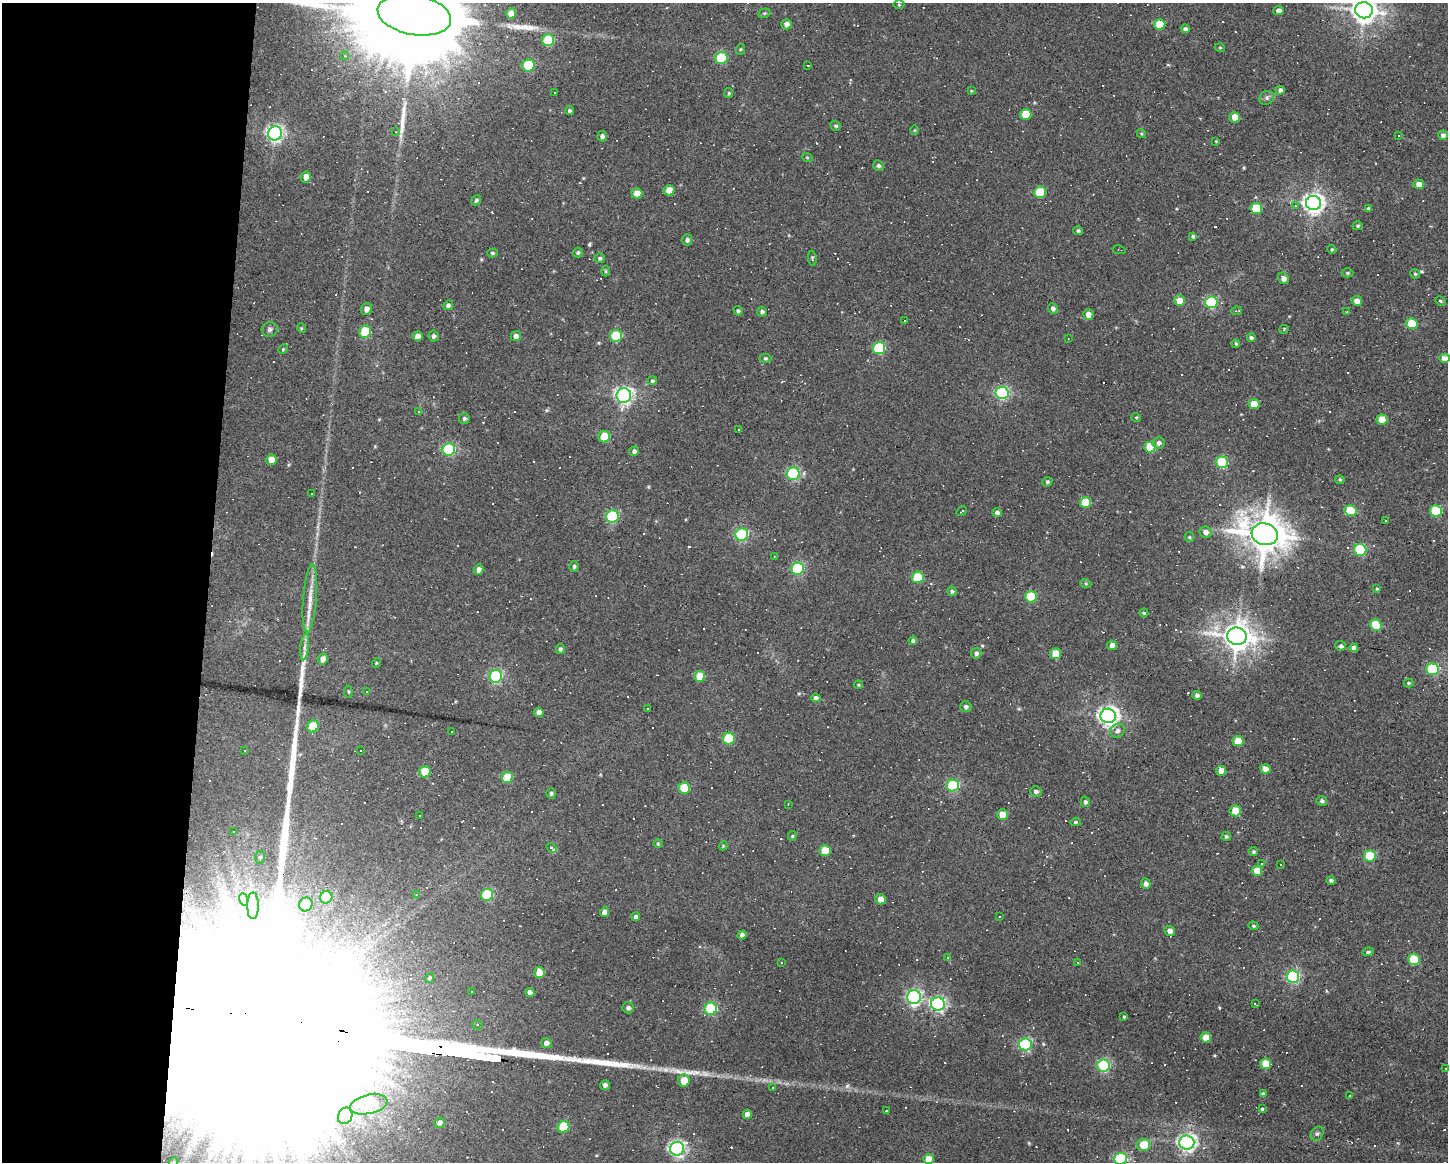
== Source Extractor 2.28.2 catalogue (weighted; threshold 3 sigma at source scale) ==
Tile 4 of 3 x 4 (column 1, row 2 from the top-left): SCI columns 107-1552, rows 2321-3480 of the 4664 x 4640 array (HDU 1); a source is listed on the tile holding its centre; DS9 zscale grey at full resolution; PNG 1450 x 1164 px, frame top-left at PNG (2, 3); each listed source drawn as its Kron ellipse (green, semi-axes under 4 px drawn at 4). Shown black and unused: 14% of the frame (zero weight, under 3 of 4 exposures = <1% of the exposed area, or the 3 px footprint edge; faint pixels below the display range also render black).
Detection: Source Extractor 2.28.2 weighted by HDU 2 'WHT'; one run over the whole footprint, this tile lists its part. Background 0.037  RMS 0.0064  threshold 0.0288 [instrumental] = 3 sigma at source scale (4.5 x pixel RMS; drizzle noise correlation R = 1.50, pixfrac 1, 0.05/0.05 arcsec/px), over >= 5 px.
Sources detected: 350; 2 inside a brighter object's white glare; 97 cosmic-ray / hot-pixel residue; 3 long thin detections or spike segments (spike, bleed or trail) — neither listed nor drawn; the other 248 listed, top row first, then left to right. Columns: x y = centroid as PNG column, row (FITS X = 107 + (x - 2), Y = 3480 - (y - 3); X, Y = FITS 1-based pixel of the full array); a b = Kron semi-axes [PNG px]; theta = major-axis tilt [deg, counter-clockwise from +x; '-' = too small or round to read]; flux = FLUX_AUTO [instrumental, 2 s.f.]
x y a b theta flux
899 5 5 3 - 0.61
1364 10 9 8 - 670
1278 11 5 4 - 2.8
511 13 5 5 - 5
764 13 6 4 20 0.89
414 15 37 20 -10 45000
786 24 5 5 - 3.6
1160 24 5 5 - 17
1185 29 4 4 - 1.8
548 40 6 6 - 39
1220 48 5 3 - 0.61
741 49 5 3 - 0.66
345 56 4 4 - 1.2
722 58 6 6 - 51
528 65 6 6 - 47
808 65 3 2 - 0.65
1280 90 4 4 - 2.3
971 91 4 3 - 0.49
555 92 3 2 - 0.43
729 93 5 4 - 0.76
1267 98 7 6 - 1.9
570 111 4 4 - 1.4
1026 114 6 5 - 18
1235 117 5 5 - 10
836 126 5 4 - 1.1
914 130 4 3 - 0.54
396 132 3 3 - 0.39
275 133 7 6 - 210
1141 133 5 3 - 0.72
1399 135 3 2 - 0.49
1443 135 5 4 - 2
602 136 5 4 - 1.8
1216 141 3 3 - 0.49
807 157 5 3 - 0.58
878 166 5 5 - 1.5
306 177 5 5 - 4.2
1419 184 5 4 - 4.7
669 190 5 5 - 8.4
1040 192 6 5 - 30
637 193 5 5 - 7.4
476 200 5 4 - 1.2
1313 203 7 7 - 400
1296 205 3 3 - 11
1256 208 6 5 - 31
1369 208 4 4 - 1.1
1358 226 5 4 - 0.93
1078 231 5 4 - 1.1
1193 236 4 4 - 1.3
687 240 5 5 - 1.5
1332 249 4 4 - 0.77
1119 250 6 2 -11 0.66
492 253 5 4 - 1.1
578 253 5 5 - 1.2
600 258 5 5 - 1.1
812 258 7 3 -81 0.84
605 271 5 3 - 0.73
1348 273 6 4 2 0.84
1415 274 5 4 - 0.86
1283 278 6 5 - 3.9
1180 301 5 5 - 8.6
1357 301 5 4 - 5.1
1440 301 5 4 - 0.9
1211 302 6 6 - 75
448 305 5 4 - 1.8
1053 308 5 5 - 2
366 309 6 5 - 3.5
738 311 4 4 - 1.1
1237 311 5 3 - 1.1
762 312 5 5 - 1.6
1347 312 4 2 - 0.4
1088 314 5 5 - 5.4
904 320 2 2 - 0.44
1412 324 6 5 - 22
301 328 5 3 - 0.58
270 329 8 7 - 1.9
1284 329 5 3 - 0.92
365 332 6 5 - 29
418 336 5 4 - 4.2
434 336 5 5 - 1.7
516 336 5 5 - 3.1
616 336 6 6 - 34
1251 337 4 4 - 1.3
1068 339 3 2 - 0.37
1236 344 4 3 - 0.83
879 348 6 6 - 58
283 349 5 4 - 0.7
765 358 6 4 1 0.92
1445 358 5 4 - 6.7
652 381 4 4 - 0.96
1002 393 6 6 - 110
624 395 7 7 - 240
1254 404 5 5 - 13
419 412 4 3 - 0.47
1136 417 5 3 - 0.57
464 418 5 5 - 1.2
1382 419 5 5 - 13
739 429 3 3 - 2
604 437 6 5 - 18
1158 443 6 5 - 2.2
1150 447 5 5 - 28
449 450 6 6 - 84
634 451 5 4 - 1.9
271 460 5 5 - 6.5
1222 462 6 5 - 54
793 474 6 6 - 83
1340 480 4 4 - 0.75
1047 482 5 4 - 1.1
311 493 3 3 - 2.7
1085 502 5 5 - 19
962 511 5 3 - 1.2
1351 511 6 5 - 29
1436 511 6 5 - 38
997 513 5 4 - 1.9
612 516 6 6 - 75
1386 520 3 3 - 1.2
1206 532 6 6 - 3.4
1265 534 13 11 -16 1800
742 535 6 6 - 85
1189 537 5 4 - 0.79
1360 550 6 6 - 56
774 557 3 2 - 0.42
574 566 5 4 - 1.3
798 568 6 6 - 71
479 570 5 5 - 3.6
918 577 6 5 - 31
1086 584 6 3 -20 0.81
1377 589 3 3 - 0.63
952 591 5 4 - 1.4
1031 597 6 5 - 32
310 598 34 7 85 9.3
1144 613 4 4 - 0.77
1376 625 6 5 - 25
1237 636 10 8 -7 910
913 641 4 4 - 1.5
1112 645 5 5 - 3.8
1341 646 5 5 - 1.6
305 647 13 4 84 2.6
1354 648 4 4 - 3.1
560 649 5 4 - 1.3
976 653 5 5 - 1.7
1056 654 5 5 - 14
323 659 5 5 - 4.2
376 663 5 3 - 0.49
1433 669 6 5 - 48
496 676 6 6 - 98
700 676 5 5 - 14
1409 683 5 4 - 0.82
858 685 5 3 - 0.84
367 691 3 2 - 1.1
348 692 6 3 -81 0.7
1197 695 4 4 - 2
816 698 5 4 - 2.4
966 707 5 5 - 1.9
648 709 3 2 - 0.45
539 712 5 4 - 3.1
1108 716 8 7 - 330
313 726 6 5 - 22
1118 731 7 6 - 2.4
452 732 3 2 - 0.89
729 739 6 6 - 36
1238 741 5 5 - 12
245 750 3 2 - 0.46
361 751 3 2 - 0.85
1265 769 5 4 - 7.7
1221 771 5 5 - 6.1
425 772 6 5 - 19
507 777 6 5 - 21
953 786 6 6 - 73
684 788 6 5 - 22
1036 791 6 5 - 1.8
551 793 5 4 - 1.1
1322 801 5 4 - 1.5
1085 802 5 4 - 1.6
788 804 2 2 - 0.35
1235 811 5 5 - 16
1003 815 5 5 - 12
420 816 2 2 - 0.58
1076 822 5 4 - 1.1
234 831 3 2 - 0.52
792 836 5 4 - 0.69
1226 836 4 4 - 1
658 843 4 4 - 0.67
723 846 4 3 - 0.54
551 848 5 3 - 13
825 851 5 5 - 17
1253 852 4 4 - 0.95
1370 856 6 5 - 34
260 857 6 5 - 1.3
1261 864 3 3 - 4.4
1281 865 3 3 - 1.3
1257 871 5 5 - 10
1331 880 4 4 - 1.2
1146 884 5 4 - 2.5
416 895 4 4 - 0.62
487 895 6 6 - 55
326 897 6 6 - 46
243 899 6 4 -70 1.3
880 899 5 5 - 5.2
306 904 7 6 - 9.8
253 906 13 5 90 3.4
604 912 5 4 - 4.5
636 917 4 4 - 1.6
999 917 3 2 - 0.73
1253 926 5 4 - 0.78
1170 931 5 5 - 3.2
742 935 4 4 - 2.4
1368 952 6 4 8 1.1
948 957 3 3 - 2.7
1414 959 6 5 - 33
781 962 2 2 - 0.5
1078 962 3 3 - 0.52
539 973 5 5 - 9.7
1293 977 6 6 - 100
429 978 5 4 - 0.99
471 991 3 2 - 1.1
530 992 4 4 - 3.4
914 997 7 7 - 160
1255 1003 4 2 - 0.95
938 1004 7 6 - 160
628 1008 6 5 - 1.9
711 1009 6 6 - 66
1124 1017 3 3 - 0.79
478 1025 5 4 - 1.6
1206 1037 5 5 - 8.3
546 1043 5 5 - 3.4
1025 1044 6 6 - 98
1266 1064 5 5 - 18
1104 1065 6 6 - 100
1446 1068 2 2 - 0.69
684 1081 6 6 - 12
605 1085 5 5 - 2.2
772 1087 3 2 - 0.71
1263 1094 4 3 - 1.4
1349 1096 3 2 - 0.7
369 1104 19 9 13 8.7
1262 1109 4 4 - 0.9
886 1111 3 3 - 2.9
747 1114 5 4 - 3.9
345 1116 8 7 - 3.4
440 1123 5 5 - 2.9
564 1127 6 5 - 36
1317 1134 7 6 - 1.4
1187 1143 7 7 - 270
1143 1145 7 6 - 12
677 1149 7 7 - 190
929 1159 5 5 - 9.8
1120 1159 6 6 - 91
174 1162 5 3 - 0.62
Isophote crosses this tile's border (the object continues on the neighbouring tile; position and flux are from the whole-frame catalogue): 5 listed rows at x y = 1364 10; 414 15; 1445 358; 1120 1159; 174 1162